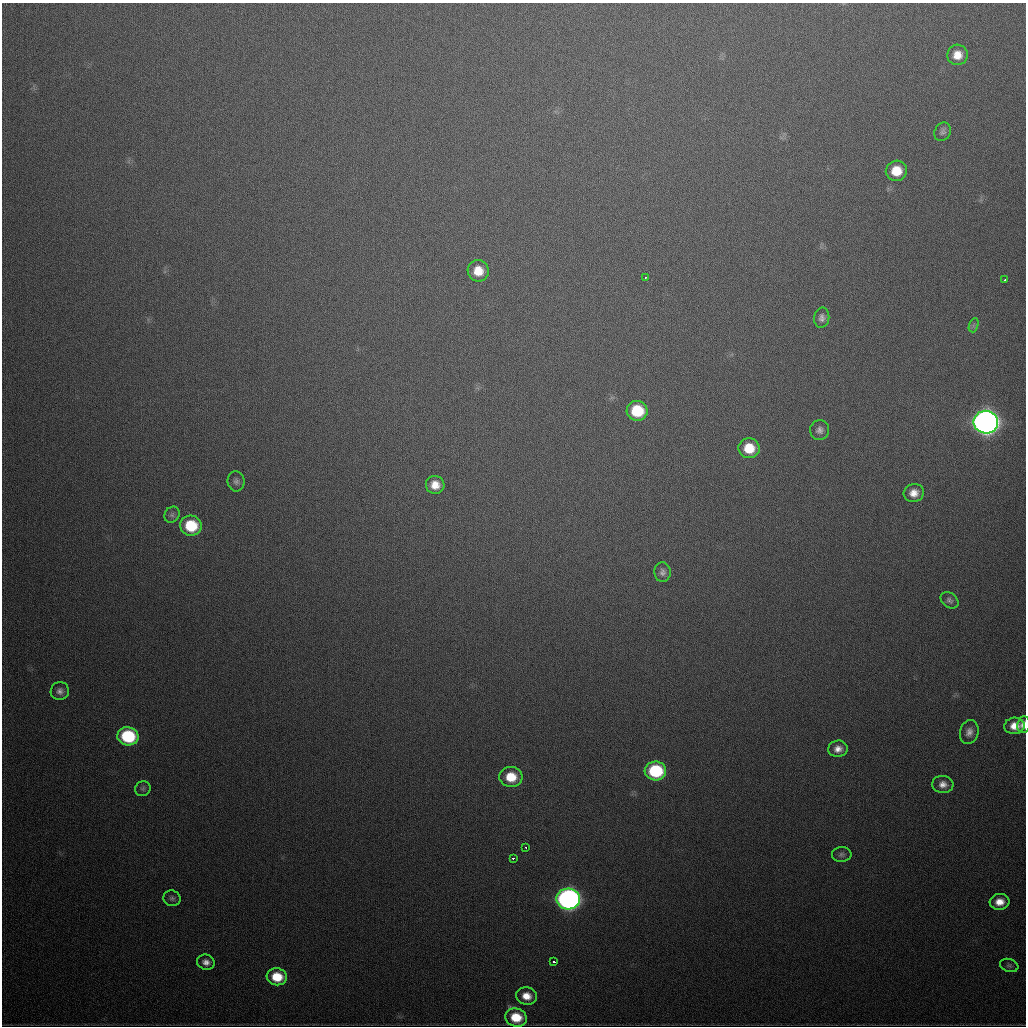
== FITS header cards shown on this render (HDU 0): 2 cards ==
NAXIS1  =                 1024
NAXIS2  =                 1024

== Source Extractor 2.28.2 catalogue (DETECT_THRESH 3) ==
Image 1024 x 1024 px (HDU 0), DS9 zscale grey, 1 PNG px = 1 image px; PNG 1028 x 1028 px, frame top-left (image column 1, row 1024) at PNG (2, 3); each listed source drawn as its Kron ellipse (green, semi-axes under 4 px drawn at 4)
Background 517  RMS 17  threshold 52.2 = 3 sigma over >= 5 px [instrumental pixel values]
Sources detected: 41; all 41 listed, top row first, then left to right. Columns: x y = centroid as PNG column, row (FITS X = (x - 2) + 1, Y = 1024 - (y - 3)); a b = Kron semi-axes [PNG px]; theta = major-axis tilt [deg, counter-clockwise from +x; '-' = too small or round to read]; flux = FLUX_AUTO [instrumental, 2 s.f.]
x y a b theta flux
957 55 10 10 - 1.5e+04
943 132 9 8 - 4.1e+03
896 171 10 10 - 2.4e+04
478 271 11 10 - 2.1e+04
645 278 3 2 - 3.1e+03
1005 280 3 3 - 1.9e+03
822 318 10 7 81 5.5e+03
974 325 7 4 71 2.5e+03
637 411 10 10 - 5.2e+04
986 422 12 11 - 1.2e+06
820 430 10 9 - 5.8e+03
749 448 10 10 - 2.8e+04
236 481 10 8 -83 4.6e+03
435 485 9 9 - 1.4e+04
914 493 10 9 - 1.2e+04
172 515 8 7 - 3.6e+03
191 526 11 10 - 4.9e+04
662 572 10 8 -89 5.3e+03
949 600 10 7 -37 3.9e+03
60 691 9 9 - 6.0e+03
1024 725 8 6 82 8.0e+03
1014 726 10 8 5 1.4e+04
969 732 12 9 76 8.2e+03
128 736 10 9 - 8.6e+04
838 749 10 8 6 9.3e+03
655 771 11 9 -4 8.8e+04
511 777 11 10 - 2.9e+04
943 784 10 8 -5 8.6e+03
143 789 8 7 - 3.3e+03
526 848 3 2 - 2.2e+03
842 854 10 7 4 3.7e+03
513 858 3 2 - 3.6e+03
172 898 8 7 - 3.5e+03
568 899 12 10 -6 6.4e+05
1000 902 10 8 6 1.5e+04
206 962 9 7 -16 7.4e+03
554 962 4 2 - 2.3e+03
1009 965 9 6 -18 3.0e+03
277 977 10 8 -7 3.1e+04
526 996 10 8 -12 1.5e+04
516 1017 11 9 -18 3.4e+04
At the frame edge (FLAGS 8, measured only in part): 1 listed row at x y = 1024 725